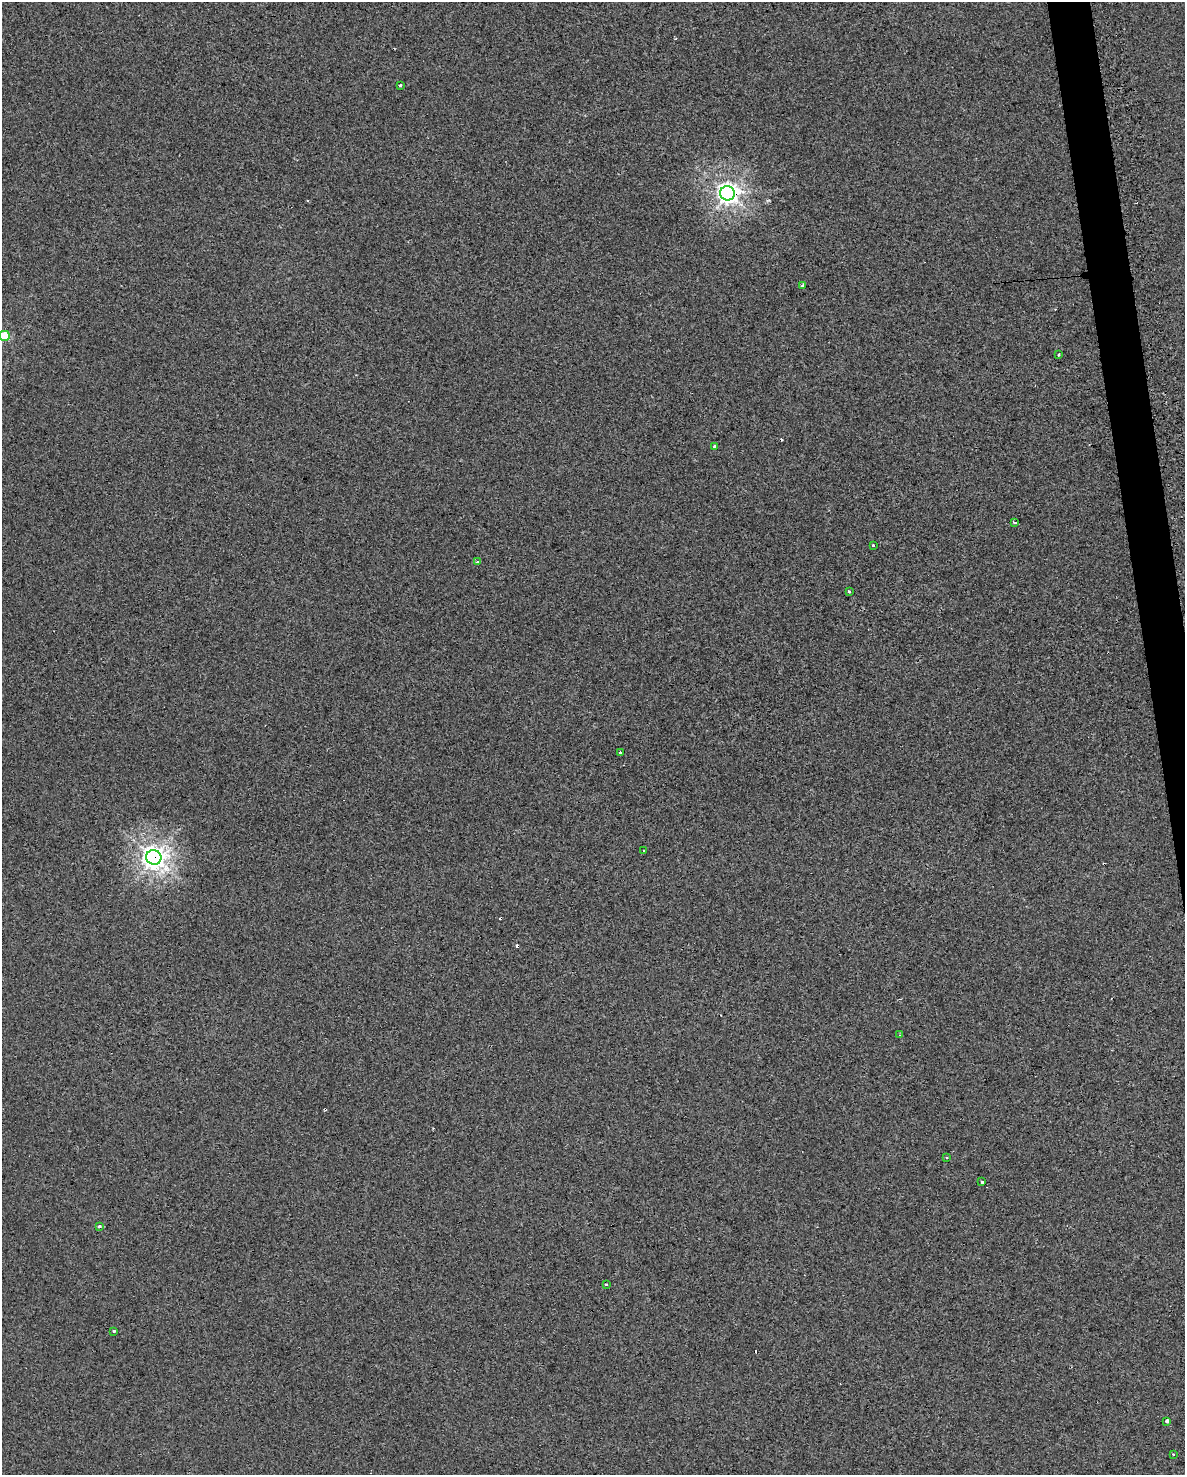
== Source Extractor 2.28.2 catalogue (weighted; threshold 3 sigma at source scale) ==
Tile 6 of 4 x 3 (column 2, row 2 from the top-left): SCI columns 1185-2367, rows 1571-3043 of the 4772 x 4534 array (HDU 1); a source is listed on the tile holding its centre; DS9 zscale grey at full resolution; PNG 1187 x 1477 px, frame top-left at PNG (2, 2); each listed source drawn as its Kron ellipse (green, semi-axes under 4 px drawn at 4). Shown black and unused: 2% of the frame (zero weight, under 2 of 3 exposures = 3% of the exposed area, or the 3 px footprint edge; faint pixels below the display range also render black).
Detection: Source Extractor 2.28.2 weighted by HDU 2 'WHT'; one run over the whole footprint, this tile lists its part. Background 0.00241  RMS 0.012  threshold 0.054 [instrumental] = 3 sigma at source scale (4.5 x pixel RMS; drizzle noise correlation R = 1.50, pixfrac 1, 0.0396/0.0396 arcsec/px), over >= 5 px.
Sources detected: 30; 9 cosmic-ray / hot-pixel residue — neither listed nor drawn; the other 21 listed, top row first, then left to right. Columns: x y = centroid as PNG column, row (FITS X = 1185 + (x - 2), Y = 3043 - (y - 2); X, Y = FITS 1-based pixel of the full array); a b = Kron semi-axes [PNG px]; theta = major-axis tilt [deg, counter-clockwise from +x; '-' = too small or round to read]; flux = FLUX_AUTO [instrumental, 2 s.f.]
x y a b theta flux
400 85 3 3 - 2.3
728 193 7 7 - 750
802 286 3 3 - 11
5 336 5 5 - 35
1059 355 3 3 - 1.8
715 446 4 3 - 14
1015 522 3 3 - 8.4
873 545 3 2 - 3.2
477 562 4 3 - 1.5
849 591 3 3 - 2.7
620 752 3 3 - 2.3
644 851 3 2 - 2.2
154 857 8 7 - 1100
900 1035 3 3 - 1.5
946 1157 2 2 - 0.99
982 1182 4 3 - 2.2
100 1227 3 3 - 5.1
606 1285 3 3 - 2.1
114 1331 3 3 - 3
1167 1421 3 3 - 28
1173 1454 3 3 - 0.94
Overlapping masked pixels (flux is a lower limit): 2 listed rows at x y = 728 193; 154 857
Isophote crosses this tile's border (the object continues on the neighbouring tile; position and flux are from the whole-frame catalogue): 1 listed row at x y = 5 336